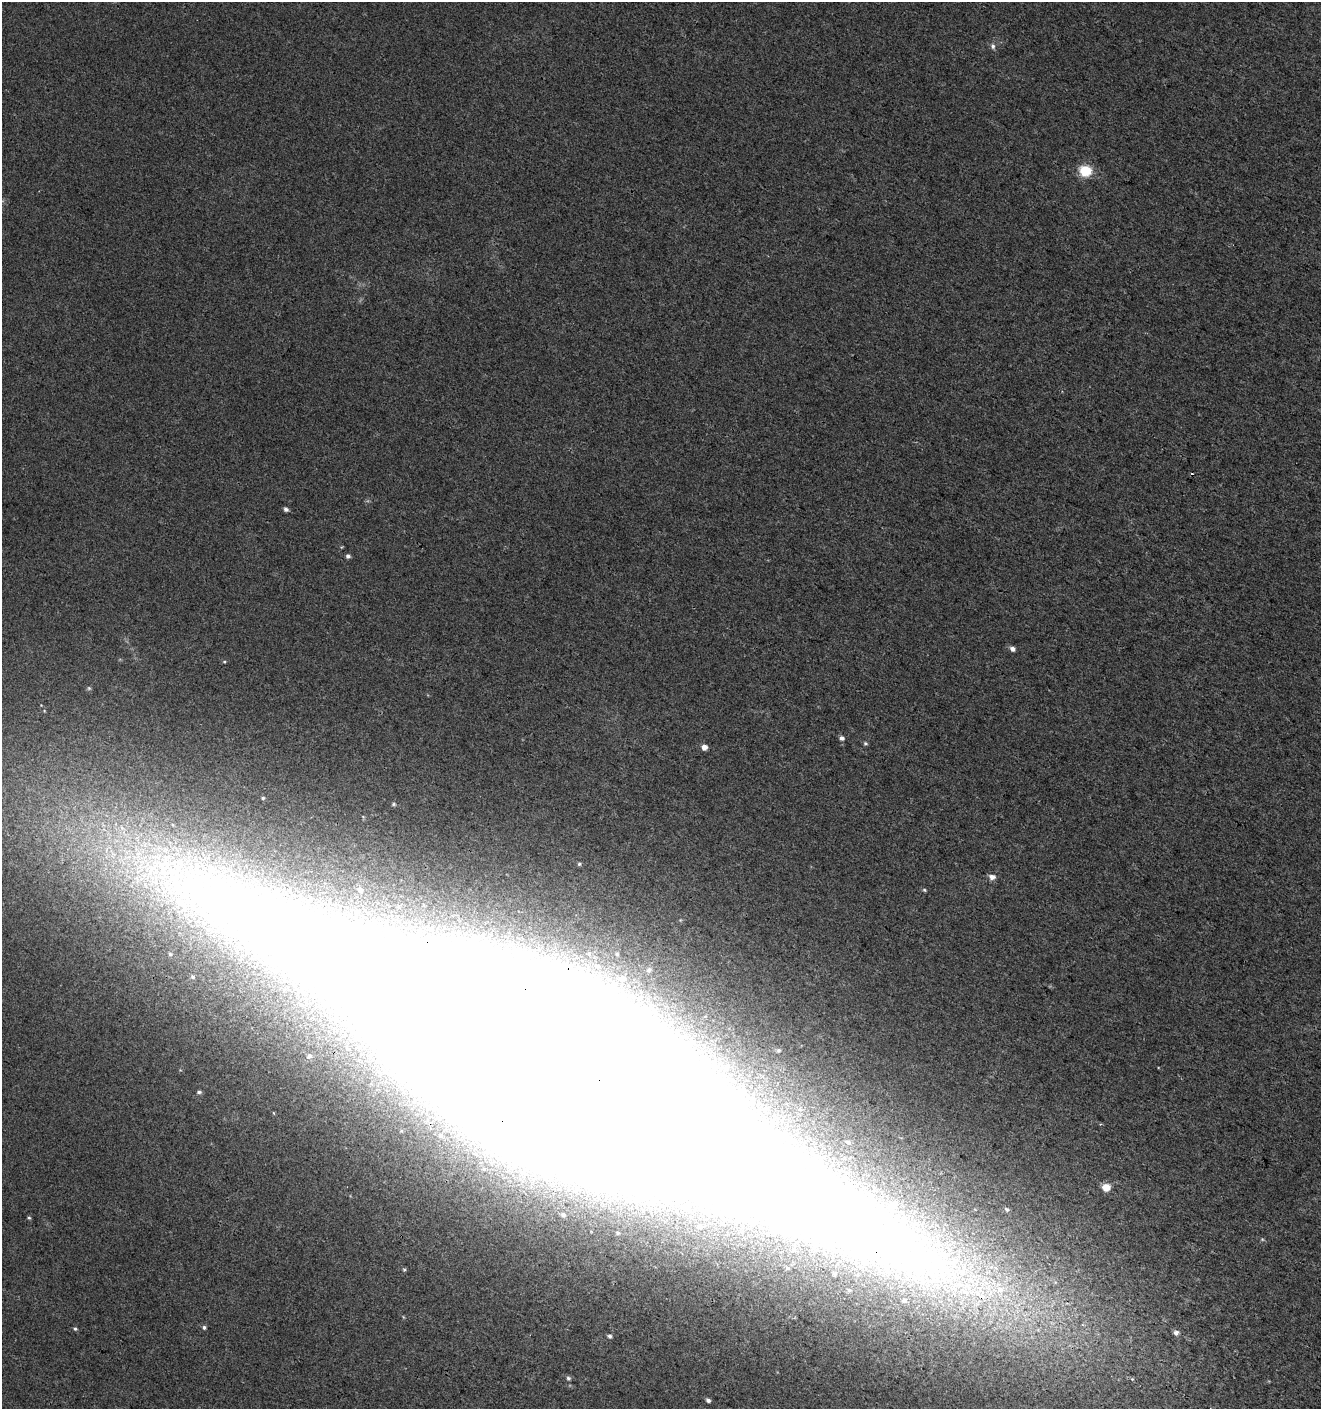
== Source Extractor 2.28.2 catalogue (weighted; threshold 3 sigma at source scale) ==
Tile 6 of 4 x 4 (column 2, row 2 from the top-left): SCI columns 1527-2845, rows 2827-4233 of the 5763 x 5641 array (HDU 1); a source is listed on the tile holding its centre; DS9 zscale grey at full resolution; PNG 1323 x 1411 px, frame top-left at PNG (2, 2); no overlay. Shown black and unused: <1% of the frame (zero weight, under 3 of 4 exposures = <1% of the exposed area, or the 3 px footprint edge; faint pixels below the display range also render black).
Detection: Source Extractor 2.28.2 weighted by HDU 2 'WHT'; one run over the whole footprint, this tile lists its part. Background 0.00829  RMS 0.0041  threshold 0.0184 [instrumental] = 3 sigma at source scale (4.5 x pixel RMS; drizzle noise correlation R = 1.50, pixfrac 1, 0.0396/0.0396 arcsec/px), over >= 5 px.
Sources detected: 49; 5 inside a brighter object's white glare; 1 cosmic-ray / hot-pixel residue — not listed; the other 43 listed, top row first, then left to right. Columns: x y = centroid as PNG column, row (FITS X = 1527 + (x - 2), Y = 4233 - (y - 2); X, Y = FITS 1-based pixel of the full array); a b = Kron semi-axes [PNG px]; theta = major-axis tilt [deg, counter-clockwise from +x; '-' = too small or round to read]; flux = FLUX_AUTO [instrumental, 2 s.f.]
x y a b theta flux
993 46 8 6 -72 1.3
1085 171 6 5 - 40
286 509 5 4 - 1.3
348 556 5 4 - 1.2
1012 649 6 5 - 1.7
224 662 5 3 - 0.46
89 688 5 4 - 0.54
842 738 5 5 - 1.4
865 743 6 5 - 0.68
704 747 5 5 - 2.5
263 798 4 4 - 0.5
393 804 5 4 - 0.59
579 864 5 4 - 0.65
992 877 7 6 - 2.3
360 890 4 4 - 0.99
924 890 5 4 - 0.56
170 954 4 3 - 0.42
617 954 7 6 - 1.2
649 970 10 9 - 2.6
193 977 6 4 -23 0.58
622 979 12 10 4 4.3
778 1050 4 4 - 0.58
309 1056 6 6 - 1.1
727 1066 6 6 - 1.3
549 1076 486 61 -27 7000
199 1092 5 4 - 0.95
1100 1124 4 3 - 0.35
848 1142 4 4 - 0.54
1106 1187 7 6 - 6.2
1007 1209 6 4 -48 0.77
563 1215 7 6 - 1.5
29 1218 5 4 - 0.52
700 1227 3 3 - 0.61
788 1268 5 5 - 0.68
404 1270 5 4 - 0.52
849 1290 6 5 - 0.78
904 1300 7 6 - 1.2
204 1327 5 4 - 0.77
75 1329 5 5 - 0.67
1176 1333 5 5 - 1.7
609 1336 6 5 - 0.92
568 1378 6 5 - 0.85
708 1400 5 4 - 1.2
Overlapping masked pixels (flux is a lower limit): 1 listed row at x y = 549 1076
Isophote crosses this tile's border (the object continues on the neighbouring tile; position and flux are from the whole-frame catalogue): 1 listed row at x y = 549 1076